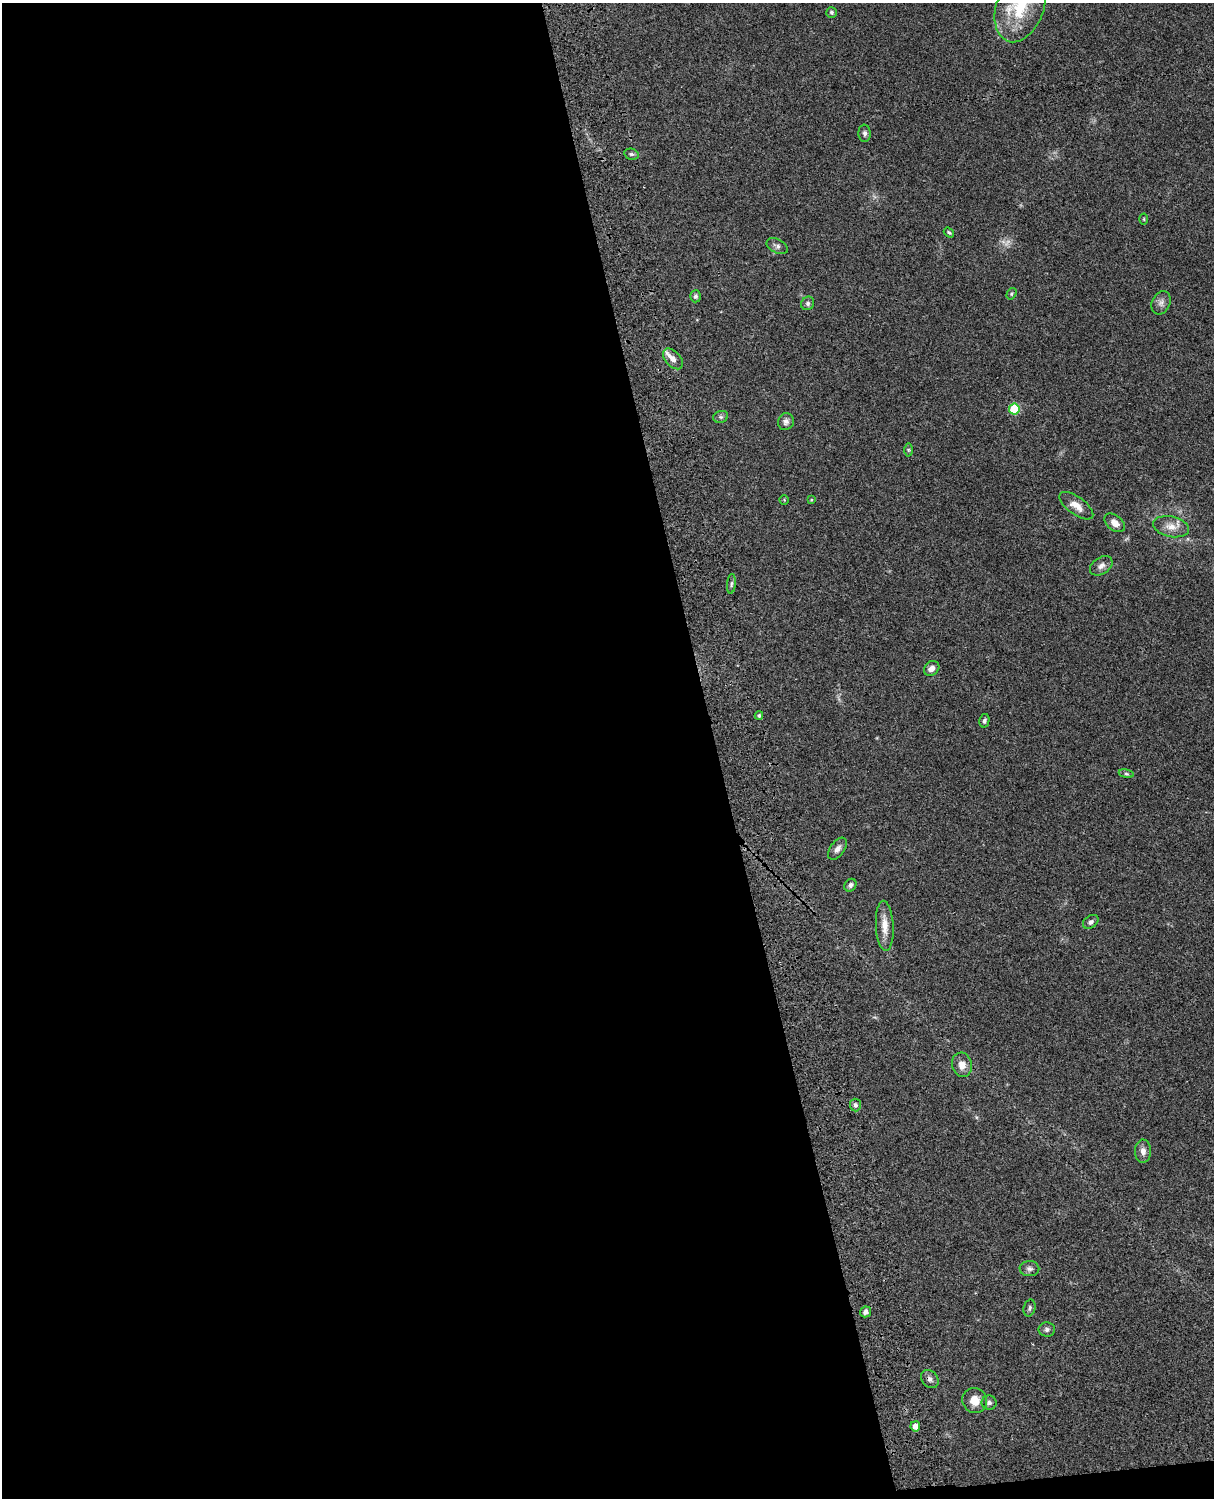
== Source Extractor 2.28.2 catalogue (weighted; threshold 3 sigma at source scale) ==
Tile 9 of 4 x 3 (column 1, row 3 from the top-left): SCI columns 121-1332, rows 277-1772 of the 5087 x 4927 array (HDU 1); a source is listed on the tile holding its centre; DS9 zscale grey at full resolution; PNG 1216 x 1500 px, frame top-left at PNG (2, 3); each listed source drawn as its Kron ellipse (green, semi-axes under 4 px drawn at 4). Shown black and unused: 60% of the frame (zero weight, under 3 of 4 exposures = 6% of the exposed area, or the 3 px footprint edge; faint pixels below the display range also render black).
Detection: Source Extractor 2.28.2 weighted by HDU 2 'WHT'; one run over the whole footprint, this tile lists its part. Background 0.0787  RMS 0.0058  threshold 0.0262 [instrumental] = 3 sigma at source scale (4.5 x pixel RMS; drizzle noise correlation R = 1.50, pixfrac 1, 0.05/0.05 arcsec/px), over >= 5 px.
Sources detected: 45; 1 too faint to see at this stretch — neither listed nor drawn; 2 inside a brighter listed object's ellipse — not listed separately; the other 42 listed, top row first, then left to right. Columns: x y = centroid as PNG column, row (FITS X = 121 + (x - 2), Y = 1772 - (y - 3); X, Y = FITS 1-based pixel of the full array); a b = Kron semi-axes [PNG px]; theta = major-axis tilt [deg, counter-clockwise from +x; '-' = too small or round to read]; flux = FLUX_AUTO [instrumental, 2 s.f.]
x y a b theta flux
1020 7 36 23 70 30
831 12 5 5 - 1.1
865 133 8 6 -85 1.6
631 154 7 5 -14 1.2
1144 219 5 3 - 0.58
949 232 6 4 -37 0.83
777 246 11 7 -27 2.1
1012 294 6 4 58 0.82
695 296 6 5 - 1.4
808 303 7 6 - 1.5
1161 303 12 9 63 2.9
673 359 12 7 -47 3.3
1014 409 5 5 - 29
721 417 7 6 - 1.2
786 422 8 8 - 2
908 450 6 4 -90 0.85
784 500 4 4 - 0.54
811 500 3 3 - 0.5
1076 506 20 8 -36 6
1115 523 11 7 -40 4.3
1171 527 18 10 -11 6.3
1101 566 12 8 34 2.9
731 584 10 4 84 1.2
932 668 8 6 37 3.1
759 716 4 4 - 0.74
984 721 7 5 77 1.4
1126 774 7 4 -9 0.91
837 849 12 7 54 2.8
850 885 7 5 54 1.5
1091 922 8 6 34 1.8
885 926 25 9 -87 6.9
962 1065 12 10 -76 5
855 1105 6 5 - 1.3
1143 1151 11 8 -89 3.2
1029 1269 10 7 1 2
1030 1308 8 6 75 1.4
865 1312 5 5 - 1.8
1047 1329 8 7 - 1.8
930 1379 10 8 -50 2.2
975 1401 13 12 - 7.2
989 1403 7 7 - 1.7
915 1426 5 4 - 5.4
Isophote crosses this tile's border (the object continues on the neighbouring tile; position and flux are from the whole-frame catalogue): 1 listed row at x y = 1020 7